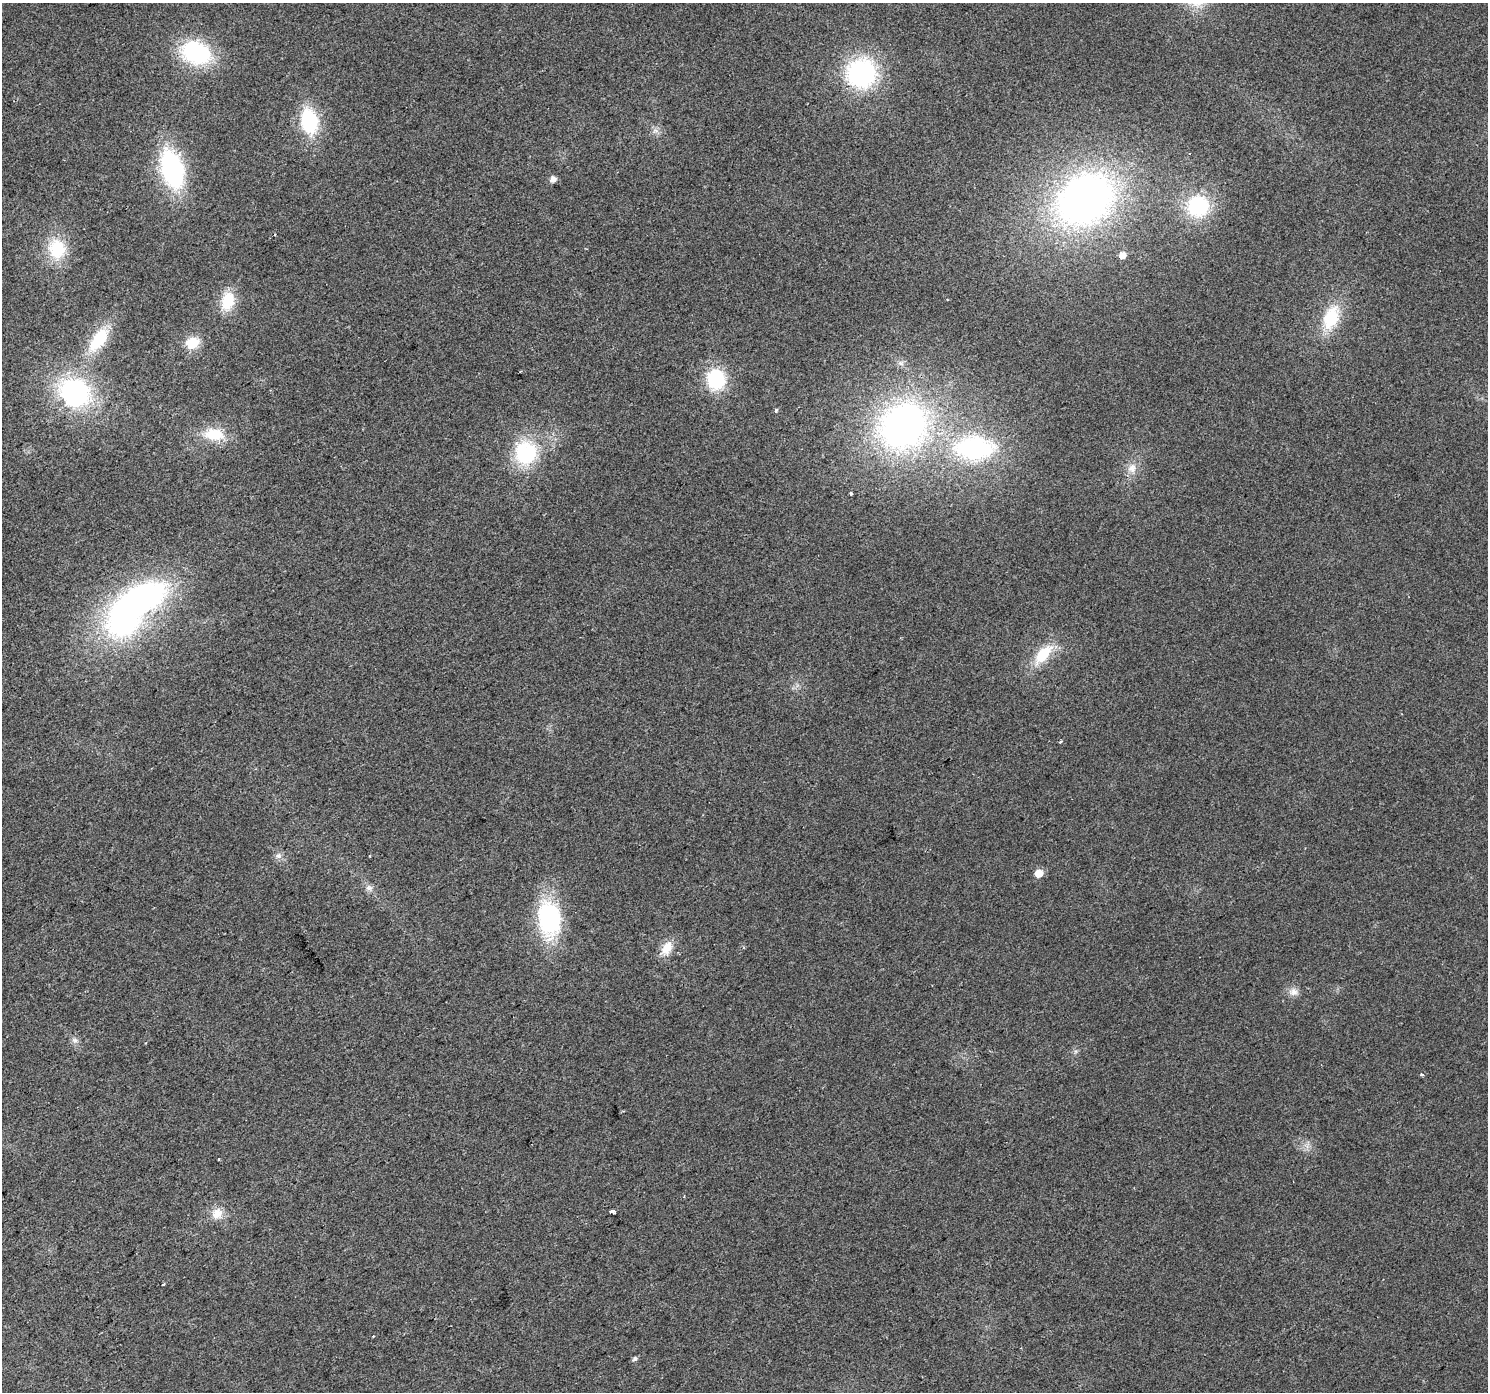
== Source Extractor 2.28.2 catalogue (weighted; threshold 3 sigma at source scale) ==
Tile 7 of 4 x 4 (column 3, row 2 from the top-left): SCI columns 2976-4461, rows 2968-4357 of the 5947 x 5874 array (HDU 1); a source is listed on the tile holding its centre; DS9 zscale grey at full resolution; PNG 1490 x 1394 px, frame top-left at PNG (2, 3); no overlay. Shown black and unused: <1% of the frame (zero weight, under 2 of 3 exposures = <1% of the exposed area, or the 3 px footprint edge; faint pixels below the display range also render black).
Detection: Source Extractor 2.28.2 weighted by HDU 2 'WHT'; one run over the whole footprint, this tile lists its part. Background 0.0314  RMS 0.0063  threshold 0.0285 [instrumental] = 3 sigma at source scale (4.5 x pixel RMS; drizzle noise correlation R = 1.50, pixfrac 1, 0.0396/0.0396 arcsec/px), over >= 5 px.
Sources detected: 43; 1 inside a brighter object's white glare — not listed; the other 42 listed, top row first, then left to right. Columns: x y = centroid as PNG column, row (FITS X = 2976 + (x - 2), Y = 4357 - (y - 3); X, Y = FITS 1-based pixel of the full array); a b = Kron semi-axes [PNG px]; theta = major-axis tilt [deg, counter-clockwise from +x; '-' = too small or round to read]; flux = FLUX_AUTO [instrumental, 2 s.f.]
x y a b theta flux
196 53 28 20 -19 71
861 73 28 27 - 91
309 121 24 16 -79 47
655 130 9 6 -17 2.4
172 169 32 18 -74 100
553 179 6 5 - 4.5
1085 199 58 44 35 320
1198 206 20 19 - 54
57 249 23 20 -82 28
1123 255 5 5 - 5.8
947 300 4 3 - 0.5
228 301 21 14 76 20
1331 318 31 18 69 29
98 340 31 14 53 30
192 343 12 10 16 16
716 379 17 15 -79 47
75 392 31 27 -25 100
776 410 3 3 - 1.8
903 426 44 40 35 250
214 434 27 15 -5 21
975 448 39 23 -1 92
526 453 26 23 83 49
1132 468 14 12 71 6.2
851 494 3 3 - 1.1
143 598 49 28 20 150
1043 654 34 15 48 21
1061 742 3 3 - 1.4
278 856 8 8 - 2.6
369 856 3 2 - 0.53
1039 873 5 5 - 13
369 888 10 8 3 2.9
549 919 38 24 -82 76
667 948 19 12 60 10
1293 992 13 10 -14 4.6
75 1040 9 6 -17 2.3
1421 1074 5 4 - 1
219 1159 3 3 - 0.89
612 1211 4 3 - 18
217 1213 15 13 36 8.5
163 1284 3 3 - 0.84
373 1336 3 2 - 0.55
635 1359 6 5 - 1.6
Overlapping masked pixels (flux is a lower limit): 1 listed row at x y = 903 426